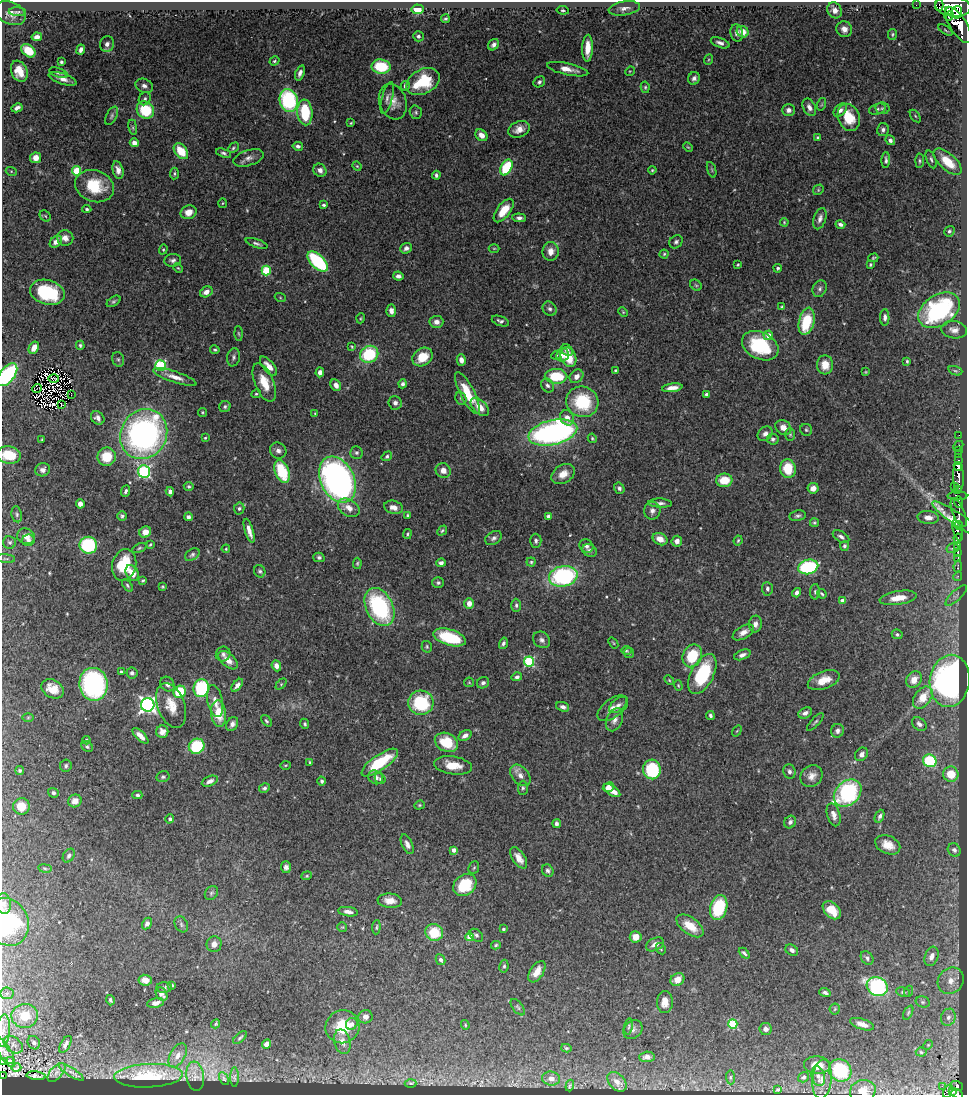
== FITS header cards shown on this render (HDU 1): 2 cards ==
NAXIS1  =                  965
NAXIS2  =                 1093

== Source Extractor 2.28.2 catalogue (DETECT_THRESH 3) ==
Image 965 x 1093 px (HDU 1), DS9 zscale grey, 1 PNG px = 1 image px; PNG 969 x 1097 px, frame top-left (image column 1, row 1093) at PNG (2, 2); each listed source drawn as its Kron ellipse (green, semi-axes under 4 px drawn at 4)
Background 0.807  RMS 0.027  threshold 0.0807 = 3 sigma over >= 5 px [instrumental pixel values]
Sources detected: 532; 5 with non-positive FLUX_AUTO (blend fragments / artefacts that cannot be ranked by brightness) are neither listed nor drawn; of the other 527, the 500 brightest by FLUX_AUTO listed and drawn (27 fainter detections omitted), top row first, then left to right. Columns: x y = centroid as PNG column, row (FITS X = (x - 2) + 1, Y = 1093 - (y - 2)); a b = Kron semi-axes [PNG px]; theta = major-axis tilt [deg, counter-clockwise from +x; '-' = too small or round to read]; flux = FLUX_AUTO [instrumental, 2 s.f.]
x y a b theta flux
916 5 2 2 - 4.2
939 5 5 2 - 120
953 6 17 10 -5 1600
624 8 16 7 9 10
417 9 6 5 - 49
563 10 6 4 -8 2.9
835 10 8 7 - 12
949 10 4 3 - 210
17 12 9 4 -3 3.4
957 12 6 5 - 410
10 13 16 11 -24 12
949 16 5 4 - 84
445 19 4 3 - 3.2
958 25 20 8 -58 1100
844 29 8 7 - 11
945 30 8 3 -34 2.2
743 32 6 5 - 25
737 33 9 6 -82 8.6
892 34 5 4 - 2.6
418 36 5 5 - 4.8
37 37 5 4 - 8.1
720 43 10 4 -20 7.5
107 44 8 7 - 8.3
494 45 6 5 - 6.5
588 48 13 5 88 31
81 50 5 4 - 6.4
28 51 8 5 -38 41
708 60 5 3 - 1.9
274 61 5 4 - 2.8
61 62 3 3 - 2.9
381 67 9 7 -9 82
568 69 21 6 -12 18
19 71 11 8 -67 24
630 71 5 4 - 1.8
58 73 10 4 -19 4.5
300 73 8 4 70 7.2
694 78 6 5 - 6.3
62 79 14 5 -19 11
423 82 18 12 28 94
539 82 6 5 - 5
144 86 9 7 -22 7.3
405 86 5 4 - 5.9
645 87 5 4 - 2.8
387 98 16 5 74 8
145 99 7 5 57 4.7
289 100 11 9 -76 210
393 102 18 13 -71 22
822 104 6 4 71 2.4
809 107 9 6 -63 9.6
17 108 6 4 28 7.1
882 108 7 6 - 3.8
877 109 9 5 16 4.4
145 110 9 8 - 77
788 110 6 6 - 7.1
840 110 8 5 46 6.5
305 112 13 7 -85 88
416 112 7 6 - 3.8
112 116 10 5 62 4.4
915 116 7 4 -54 2.6
849 117 14 10 -67 42
351 123 4 3 - 2
133 127 8 4 -81 2.6
519 129 11 8 22 16
883 130 6 6 - 5.4
481 135 6 5 - 13
817 137 3 3 - 2.5
890 140 5 4 - 6
134 143 4 4 - 8.6
298 146 5 4 - 4.6
688 147 5 3 - 1.9
233 148 6 4 45 2.9
181 151 9 6 -51 42
224 153 8 4 -20 4.4
36 158 5 5 - 17
249 158 15 7 17 11
931 159 9 4 -68 4.2
886 160 8 4 87 4.5
920 161 7 4 87 3.1
948 162 17 8 -42 41
357 166 5 4 - 1.9
506 167 8 5 63 95
118 170 9 5 -75 11
320 170 7 6 - 8.2
652 170 4 4 - 2.1
712 170 8 3 -71 3
11 171 5 3 - 1.8
76 171 5 4 - 82
174 174 6 3 85 2.6
436 175 4 3 - 4.6
94 186 20 15 -19 70
818 190 6 4 48 2.7
222 203 5 3 - 1.7
324 205 4 3 - 3.2
87 209 4 3 - 2.9
504 210 14 6 53 36
189 212 8 6 24 17
45 216 6 5 - 2.4
519 218 7 4 -5 6
820 219 11 6 71 8.5
784 222 4 3 - 1.8
840 224 5 3 - 5.8
949 231 5 5 - 4
65 238 8 7 - 13
56 242 7 5 43 10
676 242 7 6 - 4.8
257 243 11 4 -18 4.6
406 248 6 5 - 6.4
494 248 5 3 - 1.7
163 249 5 4 - 2.3
551 251 9 8 - 17
664 254 4 4 - 2.5
873 258 5 3 - 2.3
173 260 8 6 6 6
318 262 12 6 -45 180
738 265 4 3 - 2.1
870 265 4 4 - 2.4
178 268 5 3 - 2
778 268 4 4 - 3.1
266 270 5 4 - 98
398 276 5 4 - 7.6
696 285 6 5 - 2.7
820 289 8 7 - 6
47 292 18 12 -15 120
206 292 6 5 - 12
280 297 6 3 -20 2
114 301 8 4 34 3.6
782 307 3 3 - 2.4
550 309 8 6 -54 5.8
939 310 23 15 33 250
391 311 6 5 - 8.2
623 312 5 3 - 1.8
885 317 8 4 -90 6.1
361 318 5 3 - 1.9
500 321 9 5 -19 5.3
807 321 14 7 76 79
436 322 7 6 - 10
954 330 13 8 -9 12
239 333 7 3 -88 2.3
768 335 5 4 - 15
80 345 4 4 - 3
352 346 4 3 - 1.9
760 346 19 13 -27 130
34 348 6 5 - 17
215 350 5 4 - 2.6
567 350 6 5 - 6.2
369 354 9 8 - 100
556 355 5 4 - 2.2
563 355 7 6 - 16
233 357 9 6 79 4.9
422 357 11 8 35 36
568 357 10 7 -69 40
118 359 7 5 -73 3.5
461 360 6 4 -74 9.3
907 361 4 3 - 2.3
160 365 5 5 - 150
825 365 9 8 - 25
269 366 12 5 -50 14
615 370 3 2 - 1.8
955 371 7 4 -19 2.8
320 372 5 4 - 10
865 372 4 3 - 1.9
7 375 13 7 53 180
556 376 11 7 -1 71
577 376 7 6 - 11
175 377 23 5 -19 17
54 379 5 2 - 2.2
264 382 20 9 -68 36
403 384 4 4 - 5.5
336 385 6 5 - 12
547 385 7 6 - 5.6
37 388 5 2 - 1.8
672 388 10 4 8 13
467 393 23 7 -63 49
256 394 5 3 - 2.2
706 394 4 4 - 3.6
71 395 2 2 - 2.8
461 398 7 5 -68 3.2
582 402 16 15 - 100
395 403 7 6 - 7.2
61 405 3 2 - 2.4
225 407 6 5 - 4
480 407 11 6 -44 21
202 412 4 4 - 2.3
315 413 4 4 - 1.7
98 418 7 6 - 8
567 418 8 6 -58 13
783 427 8 7 - 14
806 430 6 6 - 3.4
553 432 25 12 13 570
144 434 26 23 58 590
765 434 8 6 43 7.2
790 434 6 5 - 2.7
959 435 2 2 - 3.5
205 438 3 3 - 2.3
592 438 5 4 - 2.7
773 439 6 5 - 4.3
42 440 3 2 - 1.7
958 446 6 2 44 8.5
278 451 8 7 - 8.3
959 451 3 2 - 4
356 453 6 6 - 4.1
959 454 3 2 - 12
9 455 12 8 -10 50
387 456 6 4 35 3.7
107 457 9 9 - 49
959 461 3 2 - 37
958 466 4 4 - 96
788 469 9 7 -81 54
43 470 7 6 - 8.3
443 470 8 7 - 15
282 471 12 7 -68 82
144 472 6 6 - 290
563 474 12 9 32 20
958 477 14 5 -88 210
337 479 24 16 -64 800
724 480 8 6 4 39
189 486 5 4 - 3.2
955 487 3 3 - 20
619 488 6 5 - 4.5
813 488 5 5 - 14
957 490 3 2 - 72
126 491 6 4 66 4.2
170 492 4 4 - 5.5
957 496 10 3 1 37
959 502 6 3 89 69
660 503 11 4 -3 6.5
80 504 5 4 - 11
394 507 9 6 -15 13
239 508 6 5 - 4.1
349 508 12 8 -31 16
652 511 9 8 - 8.7
959 513 15 6 -67 110
17 514 8 5 -81 3.9
407 515 4 3 - 2.3
122 516 5 4 - 3.6
548 516 4 4 - 5.2
798 516 8 5 11 4.7
188 517 4 4 - 5.3
928 517 10 6 -3 13
958 520 31 6 -34 120
814 522 4 4 - 2.5
959 525 4 3 - 53
957 530 11 4 -73 150
249 531 12 4 -73 14
442 531 5 3 - 2.9
145 532 6 5 - 18
407 534 5 3 - 2.5
26 536 9 7 -18 13
841 537 9 5 -31 5.8
493 538 9 6 33 6.2
958 538 4 3 - 41
660 539 8 5 -28 16
28 540 6 6 - 8
738 540 5 3 - 2.4
536 541 7 6 - 4.6
677 541 5 5 - 8.6
10 542 6 6 - 3.8
150 544 4 3 - 2.1
88 545 9 8 - 130
586 546 7 6 - 6.6
844 546 5 4 - 4.3
958 546 4 3 - 140
139 548 8 4 25 3.1
953 548 6 4 16 4.7
226 549 4 3 - 2.1
590 550 7 6 - 5.3
958 552 3 3 - 68
192 555 8 5 33 4.6
319 557 5 5 - 4
958 558 4 3 - 310
6 559 9 3 -5 2.5
531 562 4 4 - 2.6
357 563 5 4 - 2.4
441 563 5 4 - 6
124 565 16 12 75 67
958 566 6 3 81 18
808 567 10 7 14 180
260 571 6 5 - 3.5
132 573 8 6 -59 18
563 576 14 10 12 240
958 576 4 3 - 4.5
143 580 3 3 - 2.7
438 583 6 5 - 4
127 585 7 4 -55 3.2
163 587 4 4 - 2.2
767 589 7 5 -85 4.8
815 592 8 5 -89 3.4
797 593 5 4 - 6.4
822 594 5 3 - 2.5
956 595 14 5 43 6.8
898 598 19 7 8 28
842 601 4 3 - 9.3
469 604 5 5 - 14
516 605 6 4 -89 4.2
379 607 20 13 -63 230
755 624 8 6 81 8.7
743 632 12 6 30 12
897 634 5 4 - 3.5
450 637 17 8 -16 97
542 640 9 7 -42 7.3
503 643 6 4 74 4.7
613 643 6 3 -53 1.9
427 647 6 5 - 2.8
626 651 5 4 - 2.4
629 653 5 5 - 3
223 654 7 7 - 6
742 655 8 4 22 7.2
692 656 12 9 65 77
228 660 12 6 -43 19
529 661 5 5 - 170
276 666 5 4 - 10
121 672 3 3 - 2.8
132 673 5 5 - 4.7
702 674 22 11 62 120
517 677 5 4 - 4.8
669 680 6 3 -46 2.1
824 680 17 8 20 28
914 680 9 7 51 22
950 681 26 20 82 550
469 682 5 4 - 1.9
483 683 6 5 - 5.5
93 684 16 14 -81 340
167 684 8 6 -50 8.5
281 684 6 4 46 2.7
237 685 7 4 51 8.1
678 686 5 4 - 2
201 688 9 7 75 150
53 689 12 9 -28 26
180 692 6 6 - 73
923 698 12 8 54 34
215 701 16 7 -79 16
421 703 12 12 - 120
148 705 7 6 - 680
171 705 23 13 -70 33
618 705 10 6 39 7.6
563 707 7 4 -21 7
613 708 17 9 36 15
805 713 7 5 25 8
219 714 13 7 -84 41
710 716 4 3 - 4.5
28 717 6 4 1 1.9
614 720 12 8 66 11
266 721 7 4 -51 3.1
815 722 11 3 47 3.6
232 724 7 5 60 6.9
305 724 5 4 - 3.1
919 724 8 6 -41 7.9
737 731 6 3 53 1.7
837 731 7 6 - 6.8
162 732 6 6 - 12
465 735 7 5 32 9.1
140 736 10 4 -44 14
86 740 4 3 - 2.7
446 742 12 9 -27 63
87 746 6 5 - 3.3
197 746 8 7 - 94
861 754 7 6 - 8
930 761 7 6 - 120
310 762 3 2 - 1.8
380 763 21 7 35 87
286 765 5 3 - 1.8
453 765 19 9 -8 32
66 766 6 6 - 3.7
652 769 10 9 - 120
20 770 4 4 - 2.8
789 771 7 6 - 6.2
951 774 8 7 - 42
520 775 12 8 -49 12
812 776 12 10 40 14
163 777 7 5 14 3.8
376 777 8 6 -33 7.6
380 779 6 5 - 3.1
210 781 8 5 23 8.6
322 781 4 4 - 4.7
608 787 6 4 27 13
264 788 5 4 - 4.8
523 788 7 5 88 3.6
612 790 9 5 -35 19
53 793 5 4 - 4.8
848 793 15 11 43 200
137 795 5 3 - 3.4
75 801 7 6 - 12
419 805 5 4 - 2.3
21 806 8 8 - 28
834 815 12 6 -74 11
880 816 7 4 66 5
170 819 4 4 - 4.1
790 822 6 5 - 6.6
556 824 4 3 - 4.7
407 844 10 5 -65 9
888 845 13 9 -24 22
454 850 4 4 - 9.5
954 850 7 6 - 6.9
69 856 7 5 58 4.6
519 858 12 6 -56 15
286 867 6 5 - 6.5
45 868 7 3 -9 2.1
474 868 7 5 66 2.7
548 871 6 5 - 5.2
307 876 5 4 - 2.4
465 885 13 10 39 73
211 893 7 6 - 3.9
390 901 12 7 -4 16
4 904 10 7 -85 7.9
719 908 13 8 75 100
832 910 10 7 -45 30
348 912 10 4 -8 8.5
7 922 25 21 -63 140
147 923 6 4 59 6
181 924 8 6 -61 4.1
690 926 16 8 -36 36
342 927 5 5 - 1.9
376 927 7 3 85 2.7
503 929 4 3 - 2.7
434 932 9 8 - 58
476 935 7 5 -41 4.4
470 937 4 4 - 42
636 937 6 5 - 21
214 944 8 7 - 13
655 944 9 6 27 13
496 945 5 4 - 2.6
661 949 6 4 -61 2.8
792 950 7 5 -32 7.7
744 953 6 3 -45 3.9
931 956 10 6 70 13
867 958 7 5 -52 6
441 960 5 4 - 5.2
504 966 6 4 81 3.7
537 972 12 6 56 21
677 979 7 6 - 19
145 980 6 5 - 13
951 981 14 12 43 23
172 985 3 3 - 2.8
877 987 11 9 -29 260
164 988 8 5 1 3.3
909 991 5 3 - 2.2
903 992 7 4 -10 3.8
7 993 6 6 - 5
825 993 6 3 -17 4.5
162 994 7 5 -58 7.6
110 1000 5 3 - 3.3
665 1002 11 8 88 19
923 1002 7 5 -15 3.7
155 1003 8 5 10 8
518 1007 9 5 -52 3.8
835 1009 5 5 - 2.6
908 1013 8 4 64 3.1
25 1016 13 12 - 43
365 1017 7 6 - 10
948 1017 8 7 - 9.6
216 1024 5 4 - 2.1
352 1024 6 5 - 8.7
733 1024 5 4 - 100
862 1024 12 5 -18 12
465 1025 5 3 - 1.8
629 1026 8 4 81 3.3
342 1027 17 16 - 65
633 1029 10 8 40 8.1
765 1029 6 6 - 9.5
3 1031 16 6 86 12
240 1037 8 3 40 3.2
342 1042 12 8 -76 13
34 1043 7 6 - 5.1
65 1044 9 5 59 6.9
267 1044 5 4 - 9.1
13 1045 11 7 -37 8
928 1045 5 4 - 1.9
566 1048 5 4 - 3
5 1052 17 6 -60 6.1
921 1052 5 4 - 2.7
178 1055 13 7 61 13
647 1057 8 5 5 8.6
3 1061 4 2 - 2.9
11 1061 4 3 - 6.1
817 1065 13 9 -2 26
16 1068 5 2 - 2.4
840 1070 12 10 -45 120
56 1072 11 6 49 7.1
71 1072 15 4 -32 6.7
2 1076 2 2 - 1.7
36 1076 9 3 -5 4.2
148 1076 34 12 3 61
195 1076 14 8 -82 7.3
818 1076 10 6 -76 8.9
235 1077 10 4 90 2.9
730 1077 7 4 -85 2.9
803 1077 6 5 - 4.2
551 1078 9 7 -7 11
224 1079 7 4 -62 2.2
822 1079 19 9 84 19
617 1082 11 7 -46 12
411 1083 6 3 1 1.9
570 1086 6 4 72 2.5
942 1086 2 2 - 34
957 1086 6 5 - 12
778 1090 4 3 - 3.1
863 1091 13 11 15 25
948 1091 7 3 66 29
952 1091 3 2 - 59
956 1093 7 4 -29 81
At the frame edge (FLAGS 8, measured only in part): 10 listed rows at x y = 7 375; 9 455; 4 904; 7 922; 3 1031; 5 1052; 3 1061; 2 1076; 863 1091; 956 1093
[27 fainter detections neither listed nor drawn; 5 non-positive-flux detections neither listed nor drawn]